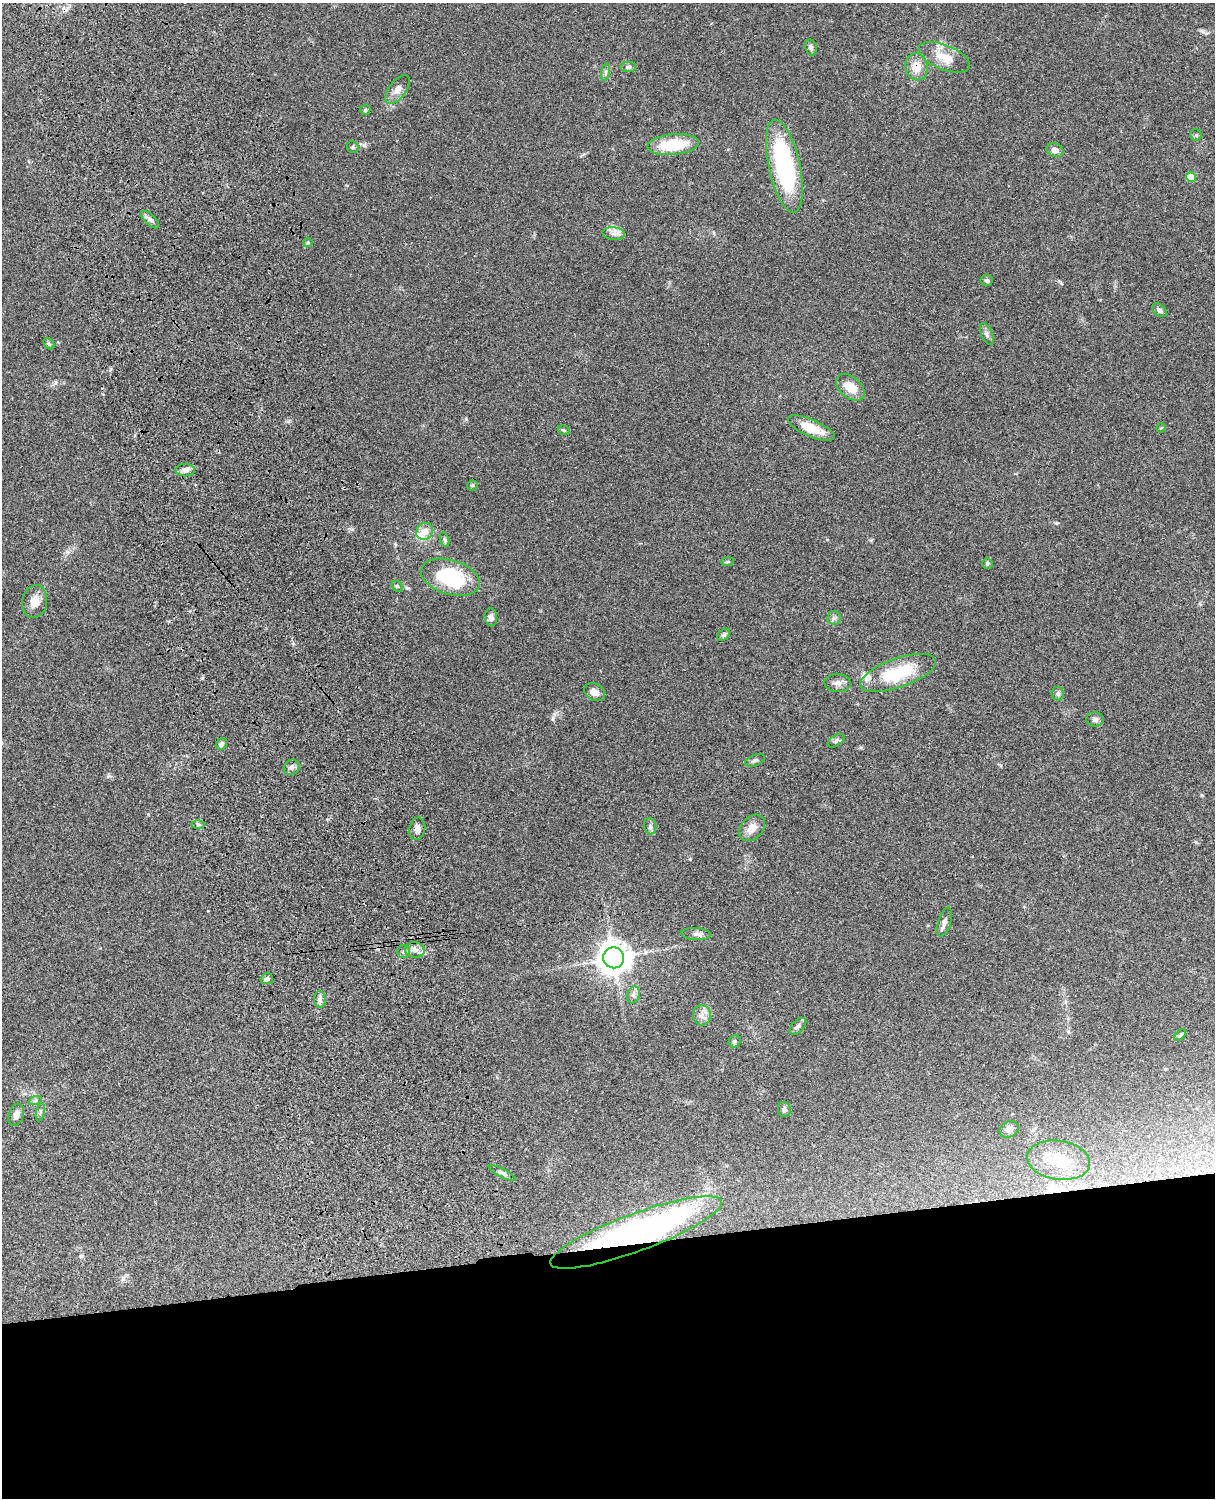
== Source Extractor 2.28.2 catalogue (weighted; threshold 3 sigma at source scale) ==
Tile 11 of 4 x 3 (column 3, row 3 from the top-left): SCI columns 2546-3758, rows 277-1772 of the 5089 x 4927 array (HDU 1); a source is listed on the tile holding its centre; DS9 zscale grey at full resolution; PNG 1217 x 1500 px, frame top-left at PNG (2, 3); each listed source drawn as its Kron ellipse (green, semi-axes under 4 px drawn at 4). Shown black and unused: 17% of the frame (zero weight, under 3 of 4 exposures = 6% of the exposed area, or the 3 px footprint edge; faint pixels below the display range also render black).
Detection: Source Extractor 2.28.2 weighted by HDU 2 'WHT'; one run over the whole footprint, this tile lists its part. Background 0.081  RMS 0.0059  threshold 0.0264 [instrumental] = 3 sigma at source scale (4.5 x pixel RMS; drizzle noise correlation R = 1.50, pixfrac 1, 0.05/0.05 arcsec/px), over >= 5 px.
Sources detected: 71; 2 inside a brighter listed object's ellipse — not listed separately; the other 69 listed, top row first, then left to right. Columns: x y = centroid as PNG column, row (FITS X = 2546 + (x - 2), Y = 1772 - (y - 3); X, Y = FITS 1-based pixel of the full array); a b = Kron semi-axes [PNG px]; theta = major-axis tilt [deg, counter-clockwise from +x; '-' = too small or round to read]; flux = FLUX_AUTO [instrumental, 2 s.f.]
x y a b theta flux
811 47 8 6 -77 1.5
944 57 27 12 -22 11
628 67 8 5 3 1.1
916 67 13 11 -77 7.3
605 72 9 4 82 1.3
397 90 17 8 51 4.2
365 110 5 5 - 0.72
1196 135 6 5 - 1
673 145 26 10 5 24
353 147 6 5 - 0.95
1055 150 8 6 -20 3.3
784 166 47 15 -78 74
1191 177 5 5 - 10
150 220 11 5 -43 1.9
614 233 11 6 -4 2.8
308 242 4 4 - 0.6
987 280 6 6 - 1.2
1159 310 8 5 -41 1.5
987 334 11 5 -67 1.9
49 344 6 4 -44 0.81
850 387 16 10 -40 10
811 428 25 8 -23 12
1161 428 5 3 - 0.51
564 430 6 4 -21 0.78
185 470 9 6 0 2.2
472 485 5 5 - 0.94
425 531 9 8 - 5.4
445 540 8 3 -71 0.89
727 562 6 4 7 0.76
987 563 5 5 - 1
450 577 30 17 -17 39
397 586 6 5 - 0.83
35 601 17 12 81 5.9
491 617 9 6 -86 2.3
834 618 7 6 - 1.5
724 635 7 5 40 1.2
898 673 40 14 19 31
838 683 13 9 -4 3.2
594 692 11 8 -34 3.6
1058 694 7 6 - 1.5
1095 719 9 7 1 1.8
836 741 9 5 33 1.3
221 744 6 5 - 1.6
755 760 10 5 22 1.5
292 767 8 7 - 1.9
198 825 6 4 1 0.95
650 826 8 6 -76 1.6
752 828 15 11 46 5.1
417 829 11 8 76 2.4
944 922 15 6 71 2.6
696 934 15 6 -5 2.3
415 950 10 7 -6 3
404 952 6 6 - 1.2
614 958 10 10 - 880
267 979 6 5 - 1.6
633 995 9 6 72 1.9
320 999 8 6 -83 1.8
702 1015 10 9 - 3.2
798 1026 10 6 45 1.7
1180 1035 7 4 44 0.89
735 1041 6 5 - 1
35 1101 6 4 20 1
784 1109 8 6 -82 1.6
40 1112 9 4 77 1.1
16 1115 11 7 73 3.6
1009 1129 10 8 24 3.2
1058 1160 32 19 -8 24
502 1173 15 4 -27 1.8
636 1232 91 19 20 220
Overlapping masked pixels (flux is a lower limit): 2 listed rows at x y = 916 67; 636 1232
Unlisted compact peaks at least as high as the median listed source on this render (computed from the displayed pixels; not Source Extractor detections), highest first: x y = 690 859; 466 419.